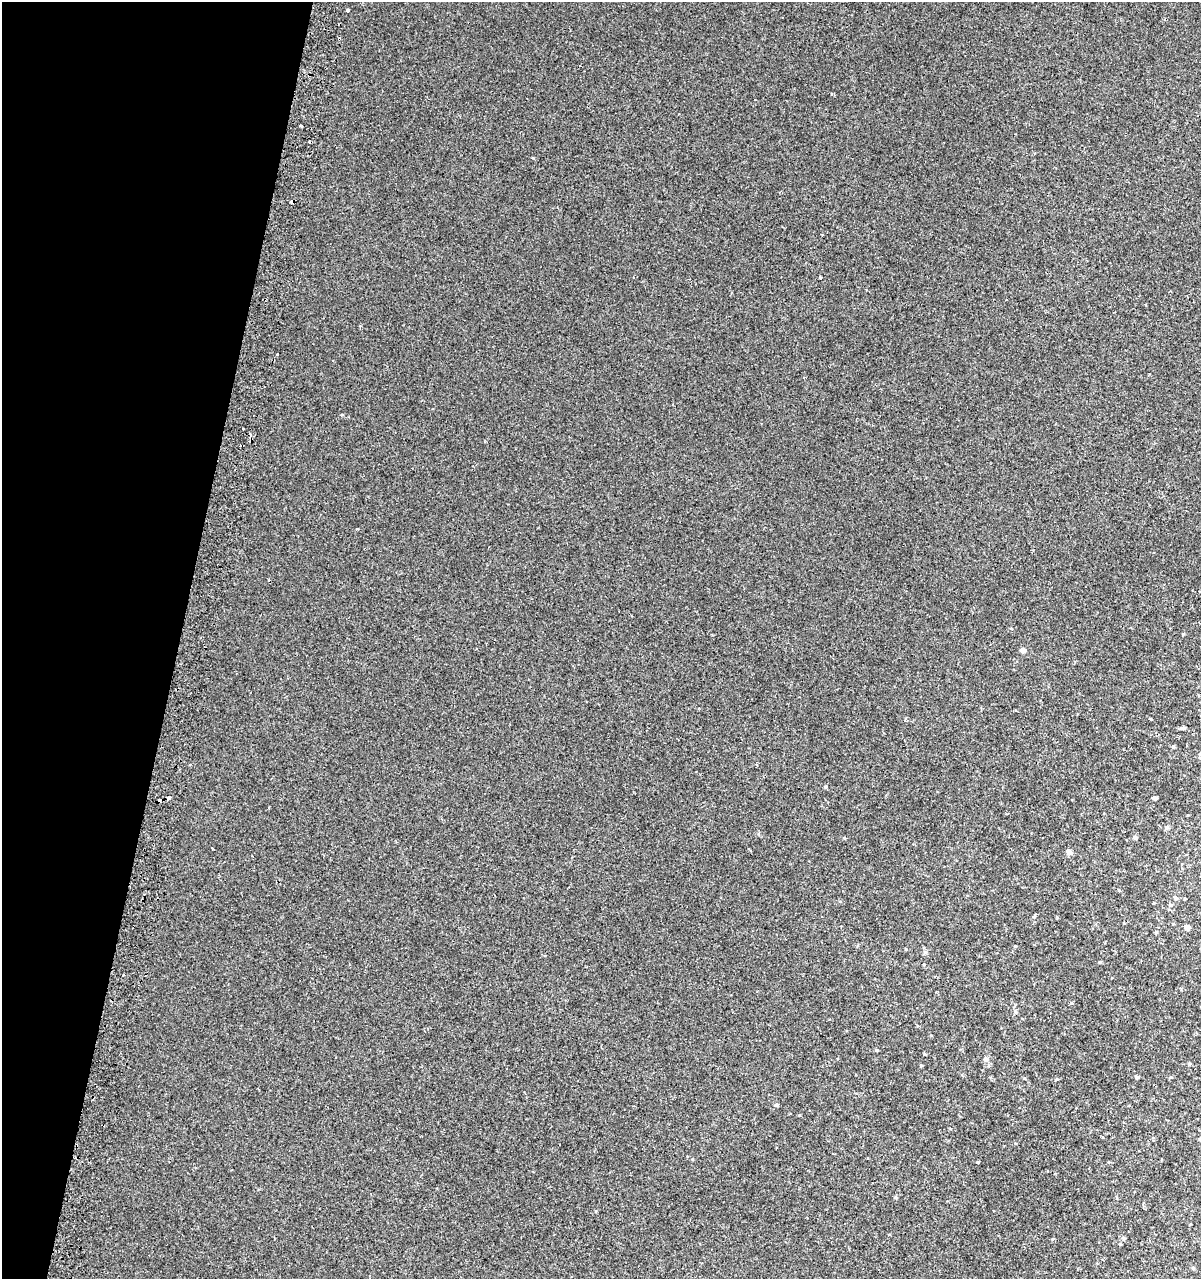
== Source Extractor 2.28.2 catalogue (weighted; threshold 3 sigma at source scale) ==
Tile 9 of 4 x 4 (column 1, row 3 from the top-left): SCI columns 267-1465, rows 1320-2596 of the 5390 x 5193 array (HDU 1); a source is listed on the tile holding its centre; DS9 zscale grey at full resolution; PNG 1203 x 1281 px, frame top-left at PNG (2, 2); no overlay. Shown black and unused: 15% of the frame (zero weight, under 2 of 3 exposures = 3% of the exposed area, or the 3 px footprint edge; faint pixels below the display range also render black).
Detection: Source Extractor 2.28.2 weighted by HDU 2 'WHT'; one run over the whole footprint, this tile lists its part. Background 1.90e-04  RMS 0.0025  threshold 0.0112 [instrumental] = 3 sigma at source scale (4.5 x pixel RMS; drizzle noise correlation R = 1.50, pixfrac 1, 0.0396/0.0396 arcsec/px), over >= 5 px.
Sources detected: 44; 7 cosmic-ray / hot-pixel residue — not listed; the other 37 listed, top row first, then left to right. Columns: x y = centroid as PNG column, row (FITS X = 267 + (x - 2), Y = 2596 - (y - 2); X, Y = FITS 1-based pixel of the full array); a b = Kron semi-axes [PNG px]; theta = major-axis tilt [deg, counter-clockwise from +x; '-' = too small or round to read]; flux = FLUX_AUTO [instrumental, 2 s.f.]
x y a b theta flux
348 10 3 3 - 2.6
301 125 3 3 - 1.3
820 277 3 3 - 0.47
342 415 5 3 - 0.21
358 529 3 2 - 0.22
1023 650 4 4 - 1.3
905 720 4 3 - 0.7
1182 728 7 4 6 0.45
1173 747 4 4 - 0.34
1200 758 4 4 - 0.27
168 798 4 4 - 1.7
1154 798 4 3 - 0.65
1167 828 5 5 - 0.42
844 838 4 3 - 0.24
1135 838 6 4 -51 0.39
212 848 3 2 - 0.18
1069 852 5 4 - 1.3
1175 898 5 4 - 0.33
1153 903 4 3 - 0.17
1170 905 5 4 - 0.39
1187 927 6 5 - 0.76
1156 932 4 4 - 0.25
1015 946 4 4 - 0.19
1100 962 4 4 - 0.23
1015 1012 6 4 -69 0.39
876 1050 4 3 - 0.3
925 1054 4 3 - 0.22
986 1059 7 6 - 0.56
1189 1064 4 4 - 0.28
1137 1077 5 4 - 0.29
1057 1079 4 4 - 0.23
776 1105 4 4 - 0.4
978 1162 4 3 - 0.2
896 1197 5 3 - 0.23
1124 1238 5 4 - 0.29
1120 1244 3 3 - 0.2
1193 1268 4 4 - 0.26
Overlapping masked pixels (flux is a lower limit): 1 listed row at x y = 168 798
Isophote crosses this tile's border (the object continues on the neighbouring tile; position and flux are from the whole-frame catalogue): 1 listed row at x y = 1200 758
Unlisted compact peaks at least as high as the median listed source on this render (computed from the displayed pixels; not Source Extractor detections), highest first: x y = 533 158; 825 787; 1183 634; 921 1065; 1071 1003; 925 952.